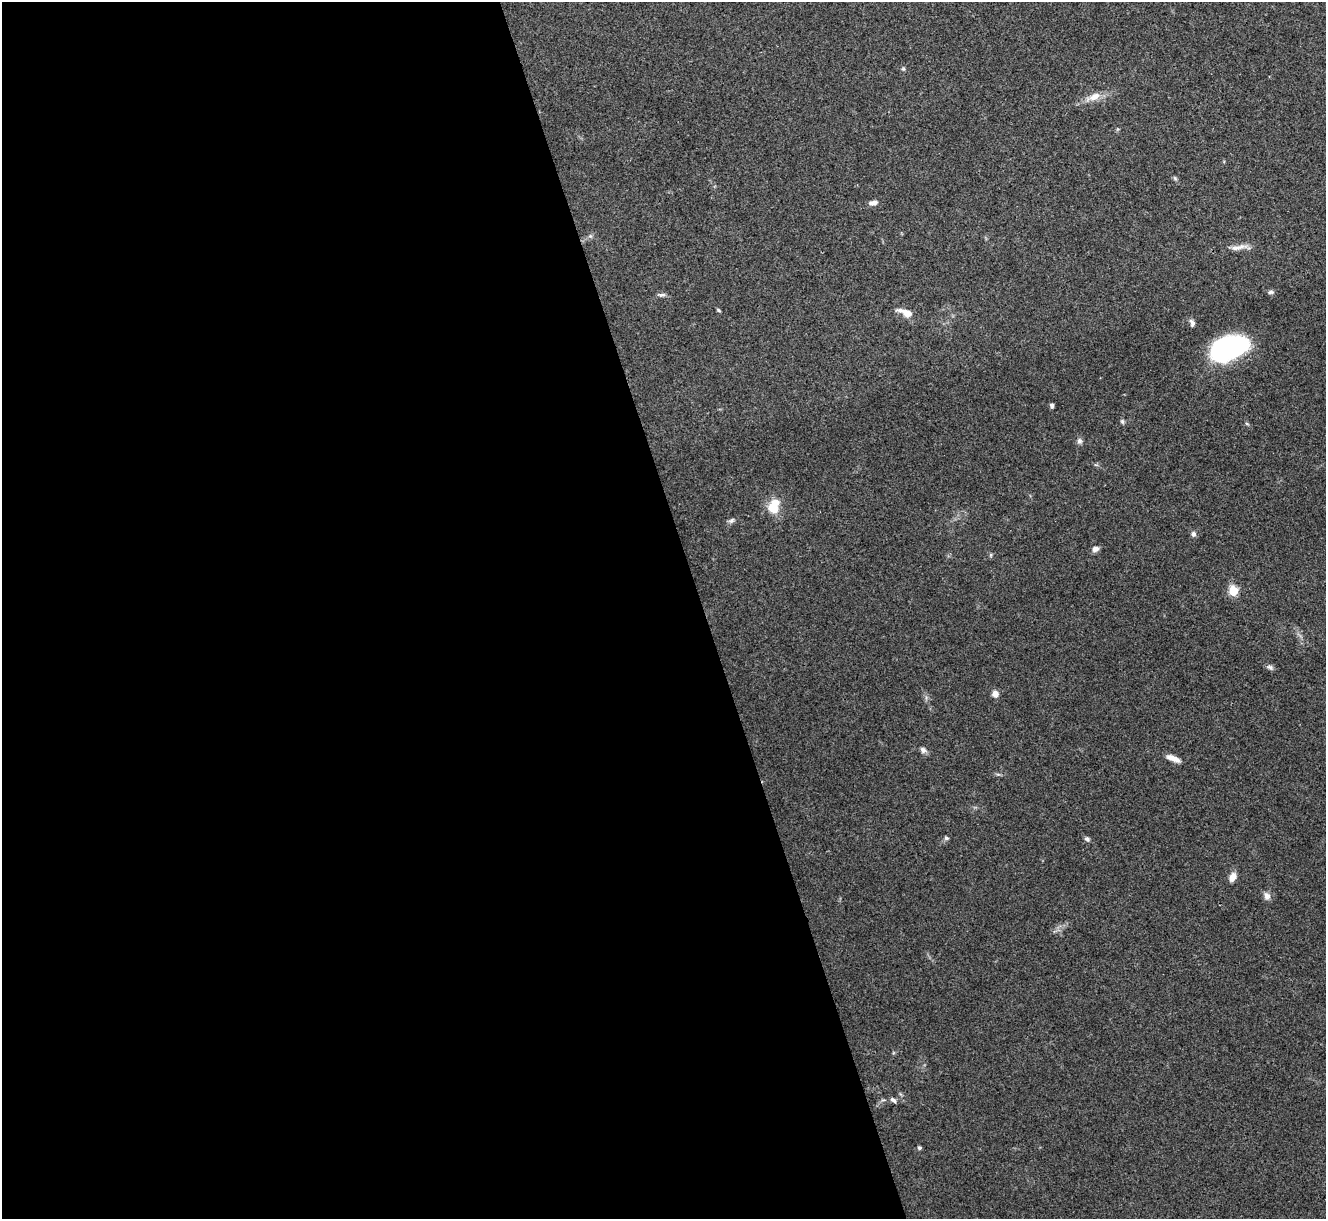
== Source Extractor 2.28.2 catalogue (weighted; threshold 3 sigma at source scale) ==
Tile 9 of 4 x 4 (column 1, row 3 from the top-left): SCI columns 2-1325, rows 1364-2580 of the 5300 x 5287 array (HDU 1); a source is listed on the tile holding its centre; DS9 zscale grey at full resolution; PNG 1328 x 1221 px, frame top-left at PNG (2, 2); no overlay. Shown black and unused: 53% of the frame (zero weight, under 3 of 4 exposures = <1% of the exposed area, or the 3 px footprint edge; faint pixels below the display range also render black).
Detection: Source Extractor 2.28.2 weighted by HDU 2 'WHT'; one run over the whole footprint, this tile lists its part. Background 0.0571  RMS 0.0056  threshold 0.0253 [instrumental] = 3 sigma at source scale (4.5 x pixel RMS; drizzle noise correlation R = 1.50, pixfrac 1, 0.05/0.05 arcsec/px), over >= 5 px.
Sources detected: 32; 1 inside a brighter listed object's ellipse — not listed separately; the other 31 listed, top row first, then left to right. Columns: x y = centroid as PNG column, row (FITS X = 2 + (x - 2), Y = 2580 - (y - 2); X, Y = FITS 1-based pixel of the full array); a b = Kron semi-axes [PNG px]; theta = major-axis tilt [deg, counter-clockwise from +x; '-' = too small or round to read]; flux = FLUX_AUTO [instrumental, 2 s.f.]
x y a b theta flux
903 69 6 4 18 0.68
1094 96 17 9 25 5.7
1175 178 6 4 -45 0.86
873 203 10 6 7 2.8
590 236 5 5 - 1
1241 247 20 7 6 4.4
1270 292 8 5 2 1.3
662 295 10 5 5 1.5
718 310 6 3 -37 0.7
907 313 14 9 -24 5.1
1192 323 9 5 -78 1.9
1229 349 36 19 19 84
1052 405 5 4 - 1.4
1122 421 7 5 -88 0.98
1079 441 8 7 - 1.6
774 505 17 10 74 13
731 520 8 6 45 1.5
1193 534 7 6 - 1.6
1095 549 8 6 16 2.5
991 555 6 4 90 0.77
1233 591 5 5 - 28
1270 667 10 6 -20 1.6
995 694 7 6 - 3.8
923 750 9 7 -40 2
1173 758 18 6 -22 4.4
946 838 6 5 - 1.1
1087 839 8 5 -36 1.3
1232 877 9 7 64 4.9
1267 896 11 9 -72 2.6
893 1100 9 5 -38 1.5
919 1148 4 4 - 1.2